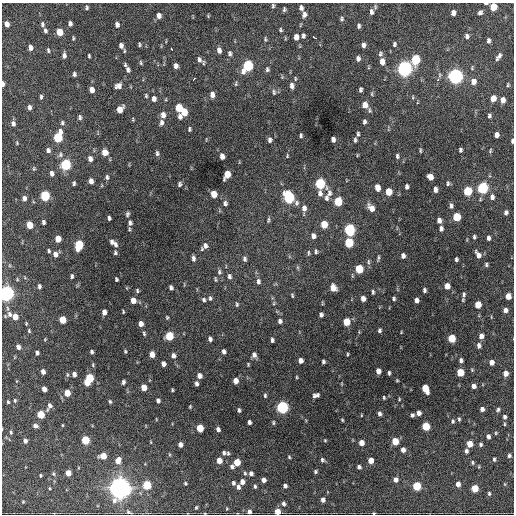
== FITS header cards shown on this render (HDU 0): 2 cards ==
NAXIS1  =                  512 / Axis length
NAXIS2  =                  512 / Axis length

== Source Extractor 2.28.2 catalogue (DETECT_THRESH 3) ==
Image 512 x 512 px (HDU 0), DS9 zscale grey, 1 PNG px = 1 image px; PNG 516 x 516 px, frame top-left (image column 1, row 512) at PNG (2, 3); no overlay
Background 987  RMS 33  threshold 97.8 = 3 sigma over >= 5 px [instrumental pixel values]
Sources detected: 349; all 349 listed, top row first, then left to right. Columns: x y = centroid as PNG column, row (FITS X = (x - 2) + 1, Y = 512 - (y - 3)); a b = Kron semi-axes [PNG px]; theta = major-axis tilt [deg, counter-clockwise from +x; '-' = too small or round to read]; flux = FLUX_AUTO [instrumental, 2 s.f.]
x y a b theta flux
486 3 4 2 - 4.0e+03
273 6 5 4 - 3.1e+03
87 7 5 4 - 3.6e+03
493 7 6 5 - 4.7e+04
301 8 6 4 -74 7.3e+03
284 9 5 3 - 3.6e+03
371 12 8 5 -85 7.7e+03
480 12 6 5 - 5.5e+03
453 13 5 4 - 1.1e+04
304 15 7 5 81 8.2e+03
159 16 6 5 - 1.1e+04
208 16 4 3 - 2.0e+03
341 19 6 5 - 4.0e+03
7 24 5 4 - 1.2e+04
42 24 7 4 -82 4.9e+03
70 24 5 4 - 6.4e+03
117 25 6 5 - 7.7e+03
359 26 6 4 88 5.2e+03
281 30 4 3 - 3.1e+03
45 31 5 4 - 4.4e+03
60 32 6 4 -79 3.2e+04
303 36 5 4 - 5.0e+03
467 36 6 5 - 6.2e+03
296 37 6 4 88 1.4e+04
314 37 5 2 - 6.7e+03
73 38 4 3 - 2.6e+03
265 39 7 4 -87 3.2e+03
488 41 5 4 - 5.6e+03
139 44 4 3 - 2.9e+03
394 44 6 5 - 4.4e+03
121 45 7 5 -83 9.6e+03
363 45 6 4 88 7.8e+03
30 48 5 4 - 8.3e+03
172 49 4 2 - 4.3e+03
48 50 5 3 - 3.1e+03
219 50 7 5 -81 1.0e+04
230 54 6 4 -89 5.4e+03
380 54 7 5 69 4.9e+03
64 55 7 5 -89 7.1e+03
89 56 4 2 - 2.7e+03
499 56 9 4 54 6.9e+03
199 59 9 6 -64 7.6e+03
358 59 6 5 - 7.3e+03
416 59 7 5 80 1.2e+05
382 61 7 5 -83 1.6e+04
141 63 6 4 -73 3.0e+03
176 66 5 4 - 9.1e+03
248 66 7 5 66 1.9e+05
267 69 7 5 86 4.4e+03
405 69 7 6 - 8.1e+05
128 70 8 6 -76 7.2e+03
74 74 4 3 - 4.8e+03
455 76 7 6 - 7.8e+05
194 79 3 2 - 3.1e+03
295 79 6 3 -82 2.4e+03
438 79 5 4 - 4.0e+03
473 81 7 6 - 1.5e+04
3 84 5 3 - 7.7e+03
236 84 6 4 83 2.9e+03
508 85 5 3 - 2.4e+03
118 86 8 6 24 1.1e+04
292 86 7 5 -79 8.5e+03
92 90 5 4 - 1.6e+04
360 90 5 3 - 4.6e+03
274 92 8 5 -89 4.7e+03
212 94 6 4 -87 1.1e+04
146 96 4 3 - 2.8e+03
41 97 5 3 - 3.5e+03
413 97 5 3 - 2.2e+03
493 98 5 4 - 2.1e+04
154 99 6 5 - 9.8e+03
503 100 5 4 - 1.2e+04
365 105 8 6 88 1.9e+04
29 107 6 4 -83 6.7e+03
179 108 6 5 - 5.3e+04
120 109 7 5 61 2.3e+04
184 112 6 5 - 3.4e+04
163 115 7 5 -87 1.1e+04
489 116 5 4 - 4.1e+03
80 117 6 4 -85 4.4e+03
180 117 6 5 - 6.9e+03
364 122 6 4 87 5.0e+03
62 123 6 5 - 3.9e+03
161 123 7 5 88 6.7e+03
13 124 6 5 - 7.3e+03
189 129 4 3 - 3.5e+03
358 134 6 4 85 3.5e+03
301 135 5 3 - 3.6e+03
497 135 5 4 - 1.0e+04
58 137 7 5 76 1.1e+05
333 139 5 4 - 8.8e+03
270 140 6 5 - 5.9e+03
355 140 7 4 85 4.0e+03
512 141 4 3 - 3.8e+03
17 143 4 4 - 2.0e+03
48 150 6 5 - 6.4e+03
460 150 4 3 - 4.0e+03
420 151 5 3 - 2.8e+03
490 151 6 4 83 2.6e+03
105 152 6 5 - 1.8e+04
157 153 6 4 -78 4.5e+03
60 155 7 6 - 5.5e+03
222 156 5 4 - 1.1e+04
287 156 5 3 - 2.0e+03
397 156 6 4 -78 4.3e+03
90 159 6 5 - 8.4e+03
66 164 6 5 - 1.7e+05
34 169 6 4 70 2.7e+03
52 173 5 4 - 7.5e+03
227 174 7 5 66 3.1e+04
107 177 7 4 -88 4.6e+03
430 177 5 5 - 1.9e+04
91 181 5 4 - 1.1e+04
74 183 4 3 - 3.7e+03
448 183 7 4 88 3.8e+03
179 184 6 4 77 3.9e+03
320 184 6 6 - 1.6e+05
377 187 6 4 -78 2.0e+04
407 187 5 3 - 5.8e+03
483 188 6 5 - 2.4e+05
435 189 6 4 -89 7.8e+03
468 191 6 5 - 9.9e+04
389 192 6 5 - 3.9e+04
320 193 8 6 -83 8.7e+03
329 193 12 6 84 1.0e+04
214 194 6 5 - 3.2e+04
45 196 6 5 - 1.4e+05
289 197 8 6 -59 2.4e+05
492 197 7 5 -86 7.7e+03
24 198 5 4 - 7.4e+03
326 198 10 6 80 6.9e+03
338 201 6 5 - 6.6e+04
225 203 7 5 -90 5.5e+03
451 206 6 4 -87 6.0e+03
304 208 8 6 -83 1.1e+04
371 208 9 6 -56 1.7e+04
506 213 5 4 - 6.2e+03
127 214 7 5 67 4.1e+03
457 217 6 5 - 6.7e+04
109 218 4 3 - 4.6e+03
268 220 7 3 79 3.3e+03
439 220 5 4 - 8.9e+03
43 222 4 3 - 5.0e+03
130 223 9 7 -82 8.0e+03
324 224 6 5 - 4.1e+04
30 225 5 5 - 3.2e+04
349 229 6 5 - 2.5e+05
441 229 5 4 - 6.6e+03
313 236 6 5 - 9.0e+03
474 237 4 3 - 3.6e+03
488 238 5 3 - 5.8e+03
58 239 5 4 - 2.9e+04
112 242 7 5 -65 6.7e+03
349 243 6 5 - 1.0e+05
79 245 7 5 83 1.0e+05
115 245 8 5 -81 6.9e+03
205 246 8 6 81 9.7e+03
49 251 5 4 - 3.1e+03
316 251 6 4 -89 3.6e+03
115 252 6 4 -85 3.9e+03
308 253 8 3 86 3.0e+03
55 254 7 6 - 1.1e+04
478 255 9 5 -59 1.2e+04
403 256 5 4 - 7.5e+03
193 258 6 4 -84 6.3e+03
378 258 9 3 79 3.4e+03
245 259 7 5 -80 5.2e+03
456 259 4 3 - 3.8e+03
368 262 8 4 -90 3.9e+03
486 265 5 4 - 3.7e+03
359 269 6 5 - 7.4e+04
219 272 8 5 82 5.0e+03
72 276 5 4 - 3.8e+03
229 276 6 4 -80 5.3e+03
17 279 5 3 - 1.9e+03
116 279 4 3 - 3.3e+03
215 279 6 3 -88 2.7e+03
258 281 7 5 -84 5.7e+03
39 286 5 3 - 5.1e+03
447 286 5 4 - 1.8e+04
171 287 5 4 - 5.4e+03
333 288 6 5 - 2.1e+04
424 290 4 3 - 4.3e+03
137 291 5 4 - 3.5e+03
373 292 5 3 - 3.6e+03
6 293 6 5 - 8.7e+05
292 295 4 3 - 2.4e+03
464 295 8 4 78 5.7e+03
508 296 5 4 - 2.1e+04
210 298 6 5 - 4.1e+03
363 299 5 4 - 1.2e+04
394 299 4 4 - 3.6e+03
133 300 5 4 - 1.8e+04
204 300 5 4 - 4.1e+03
417 300 5 4 - 8.6e+03
274 303 5 3 - 2.3e+03
322 303 5 3 - 1.9e+03
237 304 6 4 -89 3.2e+03
478 305 5 5 - 3.6e+04
505 310 5 5 - 8.6e+03
104 312 5 4 - 1.1e+04
123 312 4 2 - 2.2e+03
9 314 9 7 -76 1.0e+04
321 315 5 4 - 5.7e+03
15 317 5 4 - 2.1e+04
167 317 4 3 - 2.5e+03
63 320 5 5 - 4.3e+04
280 321 6 5 - 5.7e+03
346 322 6 5 - 4.8e+04
26 324 4 3 - 2.1e+03
141 324 5 4 - 1.3e+04
379 330 4 3 - 4.2e+03
29 331 5 4 - 2.6e+03
144 334 6 4 -73 3.1e+03
169 336 6 5 - 8.0e+04
481 336 5 5 - 1.1e+04
452 338 5 5 - 6.0e+04
45 339 4 3 - 1.7e+03
210 339 5 4 - 6.1e+03
272 340 5 3 - 4.6e+03
479 345 7 5 89 6.4e+03
18 347 6 5 - 7.2e+03
125 351 4 3 - 2.6e+03
224 351 5 4 - 6.7e+03
92 352 4 4 - 4.6e+03
37 353 4 4 - 5.5e+03
152 354 5 4 - 1.8e+04
348 354 4 2 - 2.4e+03
173 355 6 5 - 7.4e+03
254 355 7 6 - 8.6e+03
461 360 5 4 - 5.6e+03
300 361 5 4 - 1.1e+04
323 362 4 3 - 4.4e+03
491 362 5 4 - 1.3e+04
163 364 5 4 - 9.9e+03
248 364 4 3 - 2.3e+03
93 365 6 4 -79 2.9e+03
472 370 5 3 - 2.0e+03
378 371 5 4 - 1.3e+04
43 372 5 4 - 9.7e+03
460 372 5 5 - 5.2e+04
389 373 4 3 - 3.5e+03
506 373 5 4 - 1.4e+04
74 374 6 5 - 7.6e+03
199 376 5 4 - 1.2e+04
297 377 5 3 - 2.1e+03
89 378 7 5 78 8.8e+04
397 380 3 3 - 2.2e+03
235 381 5 4 - 1.6e+04
123 382 5 4 - 5.3e+03
87 383 4 4 - 2.2e+04
196 384 5 3 - 5.7e+03
473 386 4 4 - 8.8e+03
144 387 5 4 - 2.4e+04
425 388 7 5 -66 4.6e+04
44 389 5 4 - 1.3e+04
172 390 4 3 - 2.5e+03
67 393 5 5 - 2.8e+04
265 395 5 3 - 3.3e+03
316 395 8 5 12 7.4e+03
384 398 4 3 - 2.7e+03
399 399 4 3 - 2.0e+03
15 400 5 4 - 2.8e+03
158 400 5 4 - 6.0e+03
8 402 3 3 - 2.5e+03
110 402 5 4 - 3.0e+03
50 405 7 5 85 7.5e+03
190 407 4 3 - 2.1e+03
282 407 6 5 - 3.4e+05
482 409 4 4 - 7.7e+03
239 410 4 3 - 3.9e+03
498 410 6 4 59 3.9e+03
419 413 5 4 - 1.0e+04
41 414 5 5 - 4.6e+04
379 414 6 4 -86 6.0e+03
361 415 4 2 - 1.5e+03
412 415 5 4 - 4.5e+03
505 417 5 4 - 5.1e+03
156 419 4 3 - 1.6e+03
459 419 5 3 - 3.2e+03
342 420 4 4 - 2.3e+03
453 421 6 4 82 3.8e+03
249 422 4 3 - 5.7e+03
273 423 5 4 - 2.8e+03
504 424 4 4 - 2.3e+03
62 425 4 3 - 1.6e+03
35 426 5 4 - 6.7e+03
426 426 5 5 - 7.1e+04
200 428 5 5 - 5.1e+04
218 429 4 4 - 7.0e+03
11 432 5 3 - 2.8e+03
496 433 5 4 - 2.3e+03
488 436 5 3 - 7.0e+03
85 440 5 5 - 8.3e+04
325 440 4 3 - 2.0e+03
25 441 5 4 - 7.2e+03
395 441 5 5 - 4.5e+04
151 442 4 3 - 1.6e+03
361 443 5 4 - 1.8e+04
180 444 5 4 - 1.1e+04
470 444 5 5 - 2.8e+04
481 444 5 4 - 4.3e+03
403 450 5 4 - 1.1e+04
466 451 5 4 - 6.2e+03
224 453 4 4 - 4.2e+03
228 453 5 5 - 3.2e+03
103 456 5 5 - 2.8e+04
509 456 5 4 - 4.3e+03
289 457 4 3 - 2.4e+03
494 459 5 3 - 3.4e+03
118 460 6 5 - 1.8e+04
219 460 5 4 - 2.2e+04
322 460 5 5 - 4.2e+03
371 460 5 4 - 2.0e+04
237 462 5 5 - 3.9e+04
472 462 6 4 -76 3.3e+03
232 467 6 5 - 5.3e+03
359 467 4 4 - 5.2e+03
479 467 5 3 - 1.9e+03
315 472 5 4 - 3.4e+03
68 473 5 4 - 2.2e+04
245 473 5 4 - 3.1e+03
251 473 5 5 - 6.4e+03
53 474 5 5 - 2.9e+03
40 475 3 3 - 2.3e+03
395 479 5 5 - 8.6e+03
264 480 4 4 - 9.7e+03
242 482 5 4 - 1.2e+04
185 483 4 3 - 2.8e+03
233 483 5 4 - 4.9e+03
458 484 5 4 - 1.2e+04
505 484 5 4 - 2.0e+03
147 485 5 5 - 8.7e+04
255 486 5 3 - 3.5e+03
285 486 4 3 - 5.6e+03
417 486 5 5 - 9.3e+04
238 487 5 4 - 6.4e+03
49 488 4 3 - 1.9e+03
120 488 8 8 - 1.7e+06
475 488 5 5 - 4.9e+04
489 493 5 4 - 3.3e+03
323 500 5 4 - 8.4e+03
23 502 4 3 - 2.1e+03
283 504 6 4 -81 5.6e+03
196 507 4 3 - 2.2e+03
226 509 4 3 - 1.6e+03
249 512 5 4 - 6.6e+03
277 512 5 4 - 2.4e+04
374 513 3 2 - 2.1e+03
At the frame edge (FLAGS 8, measured only in part): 8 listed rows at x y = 486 3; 493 7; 3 84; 512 141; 6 293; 249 512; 277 512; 374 513